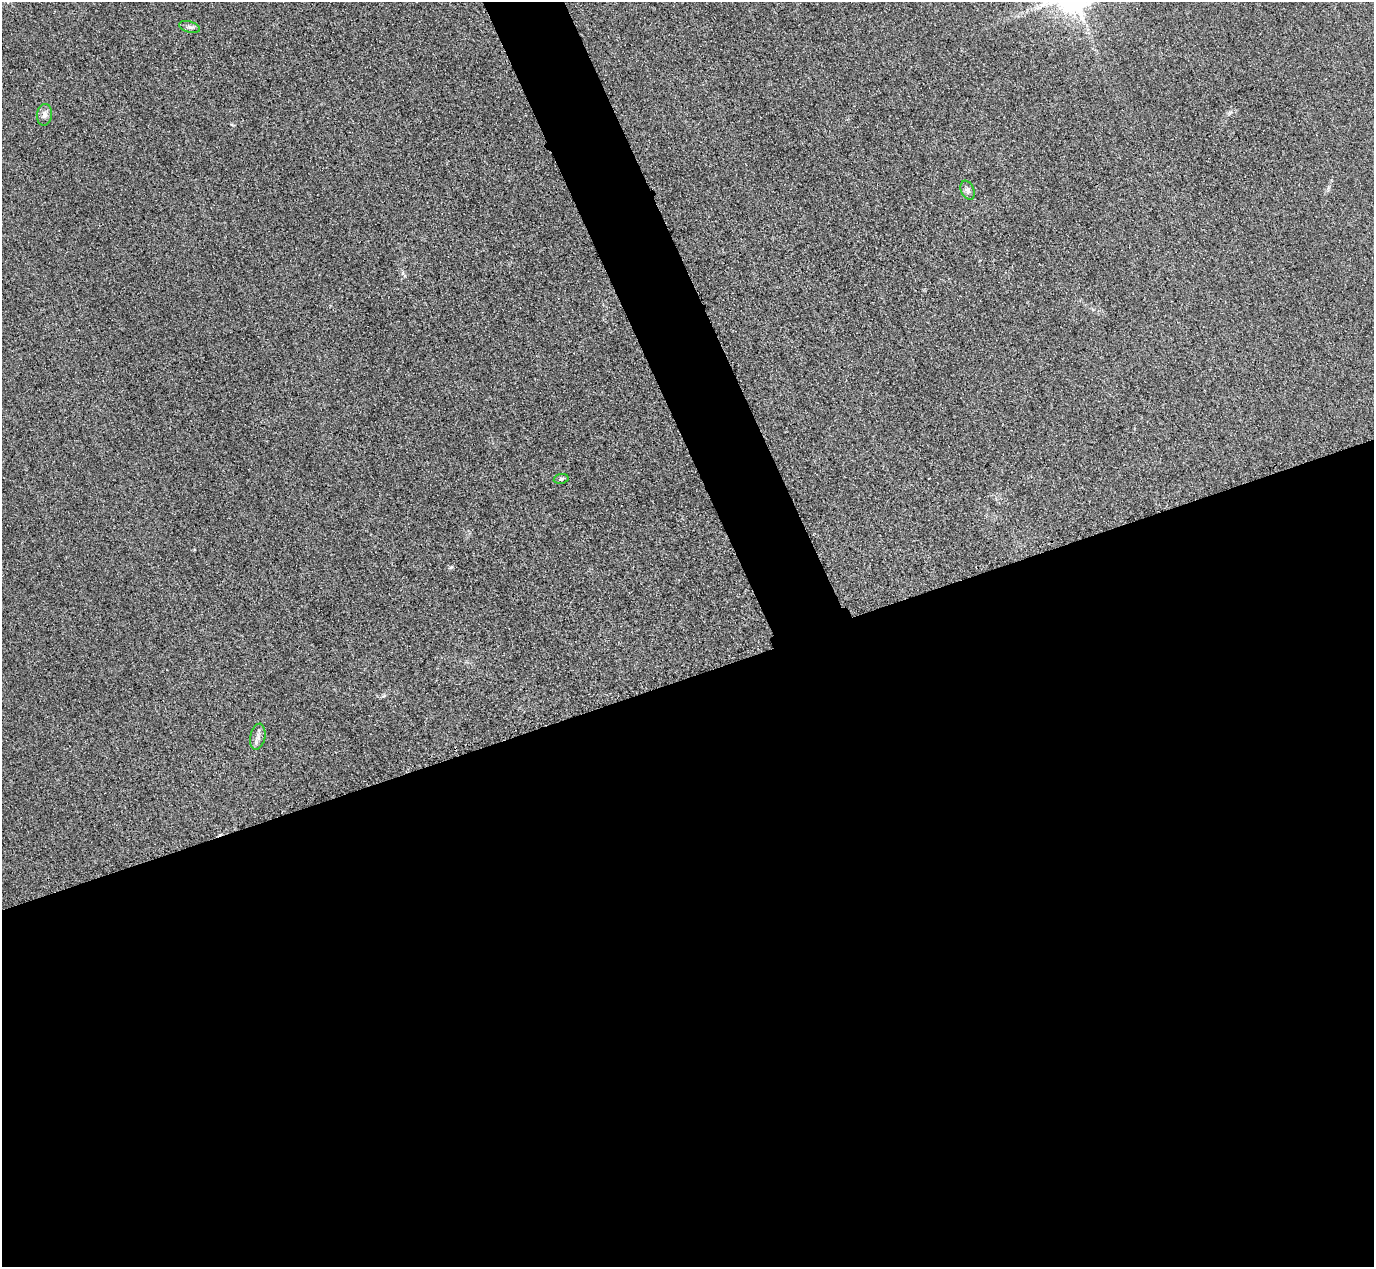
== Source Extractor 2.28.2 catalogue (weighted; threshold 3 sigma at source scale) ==
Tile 15 of 4 x 4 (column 3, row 4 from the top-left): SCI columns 2773-4144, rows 303-1567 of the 5546 x 5533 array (HDU 1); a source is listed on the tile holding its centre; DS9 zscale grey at full resolution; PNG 1376 x 1269 px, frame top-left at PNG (2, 2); each listed source drawn as its Kron ellipse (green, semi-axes under 4 px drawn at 4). Shown black and unused: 50% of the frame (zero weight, under 3 of 4 exposures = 3% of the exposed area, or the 3 px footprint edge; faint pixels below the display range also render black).
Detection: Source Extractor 2.28.2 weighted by HDU 2 'WHT'; one run over the whole footprint, this tile lists its part. Background 0.133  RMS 0.019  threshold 0.0847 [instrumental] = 3 sigma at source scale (4.5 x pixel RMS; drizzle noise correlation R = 1.50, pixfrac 1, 0.05/0.05 arcsec/px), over >= 5 px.
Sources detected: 5; all 5 listed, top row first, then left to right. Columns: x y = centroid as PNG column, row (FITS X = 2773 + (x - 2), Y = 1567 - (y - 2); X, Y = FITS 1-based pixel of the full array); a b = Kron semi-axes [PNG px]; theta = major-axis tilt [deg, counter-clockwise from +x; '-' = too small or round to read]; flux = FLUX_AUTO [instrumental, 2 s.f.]
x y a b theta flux
189 27 11 5 -15 5.3
44 115 11 7 81 8.8
968 190 10 6 -67 6.2
561 479 7 5 9 3.7
258 737 13 7 79 9.5